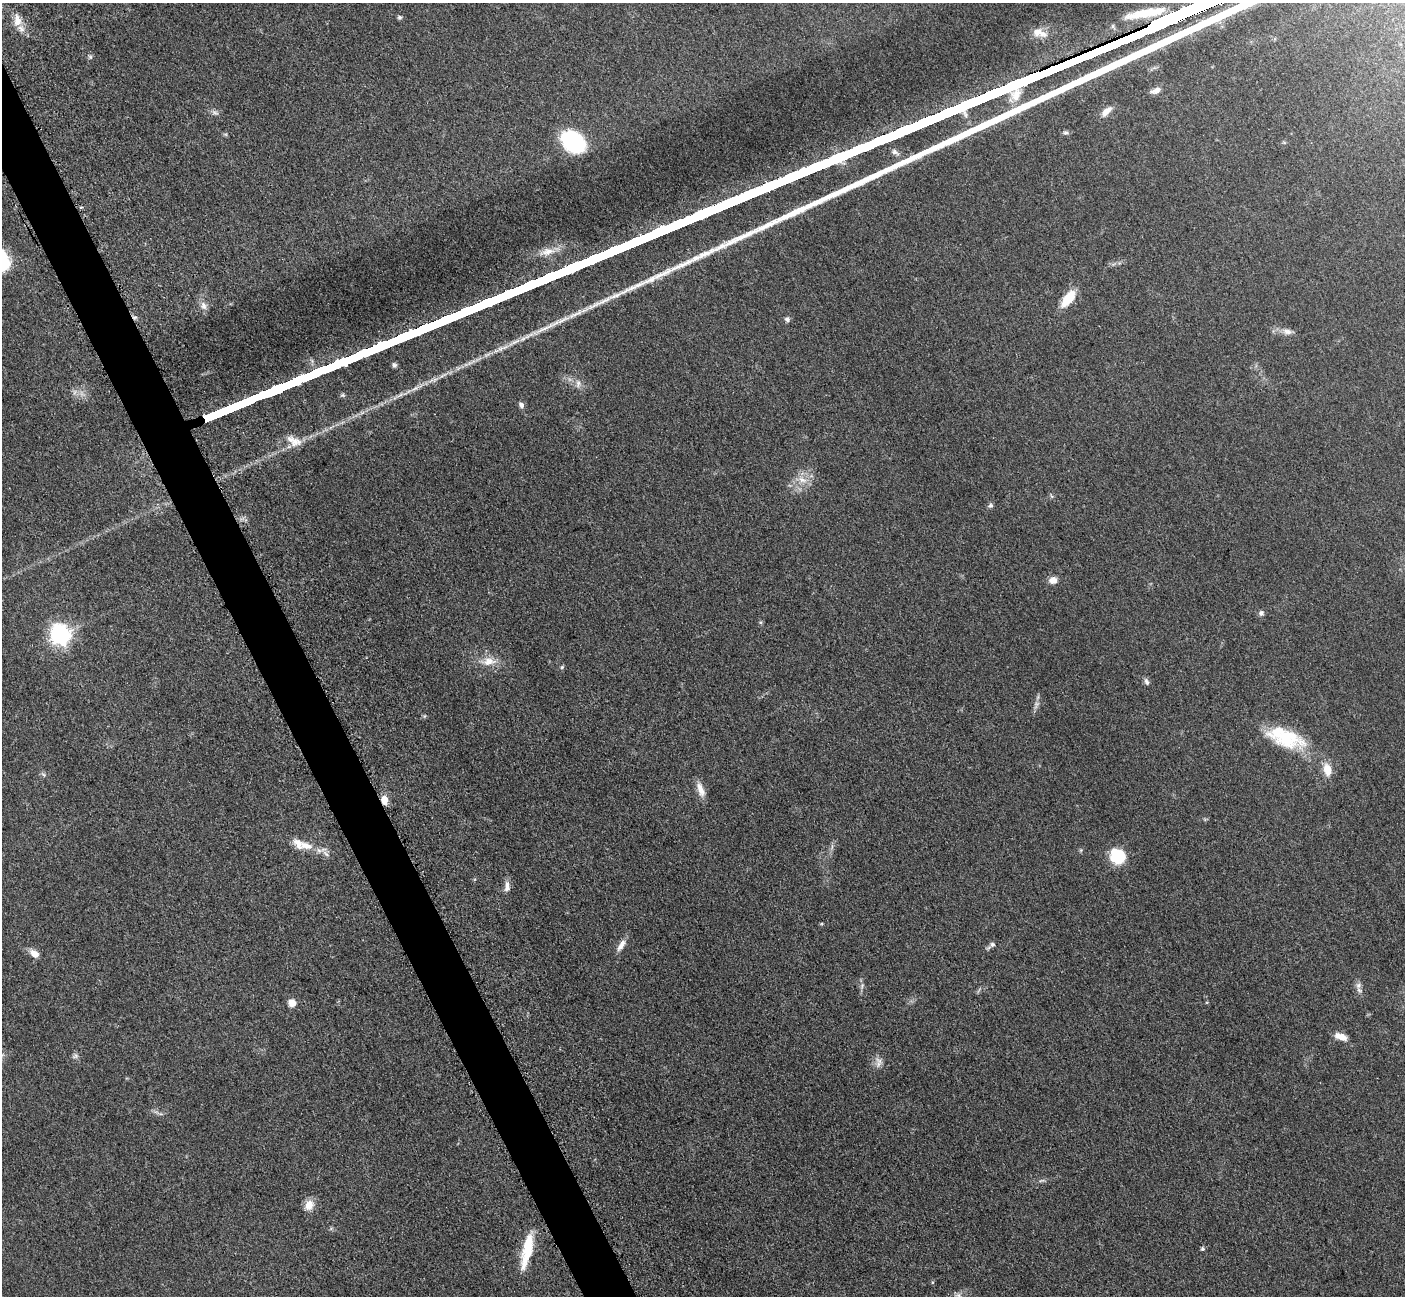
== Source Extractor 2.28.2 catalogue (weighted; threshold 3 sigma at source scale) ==
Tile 11 of 4 x 4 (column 3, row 3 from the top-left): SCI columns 2827-4229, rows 1591-2884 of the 5699 x 5661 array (HDU 1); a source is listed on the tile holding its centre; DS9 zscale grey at full resolution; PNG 1407 x 1298 px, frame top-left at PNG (2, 3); no overlay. Shown black and unused: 3% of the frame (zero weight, under 3 of 5 exposures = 4% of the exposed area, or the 3 px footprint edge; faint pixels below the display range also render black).
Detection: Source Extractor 2.28.2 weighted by HDU 2 'WHT'; one run over the whole footprint, this tile lists its part. Background 0.053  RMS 0.0056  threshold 0.0253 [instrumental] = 3 sigma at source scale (4.5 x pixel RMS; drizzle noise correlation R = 1.50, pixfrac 1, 0.05/0.05 arcsec/px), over >= 5 px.
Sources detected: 54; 1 too faint to see at this stretch — not listed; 5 inside a brighter listed object's ellipse — not listed separately; the other 48 listed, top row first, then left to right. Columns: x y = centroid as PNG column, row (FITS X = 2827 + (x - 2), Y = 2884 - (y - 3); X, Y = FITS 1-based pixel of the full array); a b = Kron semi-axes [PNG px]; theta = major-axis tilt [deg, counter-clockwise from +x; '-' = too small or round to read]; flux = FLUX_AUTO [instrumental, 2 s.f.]
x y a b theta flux
400 17 6 5 - 1.1
17 20 17 10 -87 5.9
1037 32 14 13 - 6.1
90 57 6 5 - 1
1156 90 14 7 20 3.7
1106 111 16 7 43 5.2
1066 133 8 6 -8 1.4
225 134 6 4 -18 0.78
574 141 22 16 -33 57
1068 298 22 9 51 12
203 306 12 8 -72 3.5
787 319 7 7 - 1.6
1287 332 12 7 -8 3.1
578 384 11 7 81 2.9
521 405 8 6 -52 1.9
295 441 17 14 -25 7.5
802 480 15 8 -24 5
990 506 7 6 - 1.3
1053 580 9 8 - 4.2
1261 613 7 7 - 1.6
761 622 5 5 - 0.81
59 635 8 7 - 320
488 661 22 12 3 8.6
562 667 6 4 47 0.82
1146 681 10 6 -63 1.7
1036 704 8 5 31 1.4
424 716 6 3 70 0.65
1286 738 48 24 -17 34
1327 770 17 10 -77 7.5
701 790 20 8 -70 5.6
384 800 9 7 -83 6
306 846 23 11 -18 8.7
832 847 10 3 79 1.5
1117 856 15 13 -45 22
507 887 15 7 87 3.2
992 944 7 7 - 1.5
621 945 18 7 57 4.1
34 954 11 7 -40 5.1
1358 985 10 7 68 2.5
862 986 7 4 55 1
292 1003 10 9 - 4.2
1341 1037 15 7 -19 5.7
75 1056 10 5 25 1.5
878 1064 11 8 50 3.1
1041 1181 9 3 19 1.1
309 1205 12 10 58 6.1
1202 1249 5 4 - 1.1
527 1252 44 12 73 18
Overlapping masked pixels (flux is a lower limit): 1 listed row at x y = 384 800
Unlisted compact peaks at least as high as the median listed source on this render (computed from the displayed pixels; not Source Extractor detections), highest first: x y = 394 365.